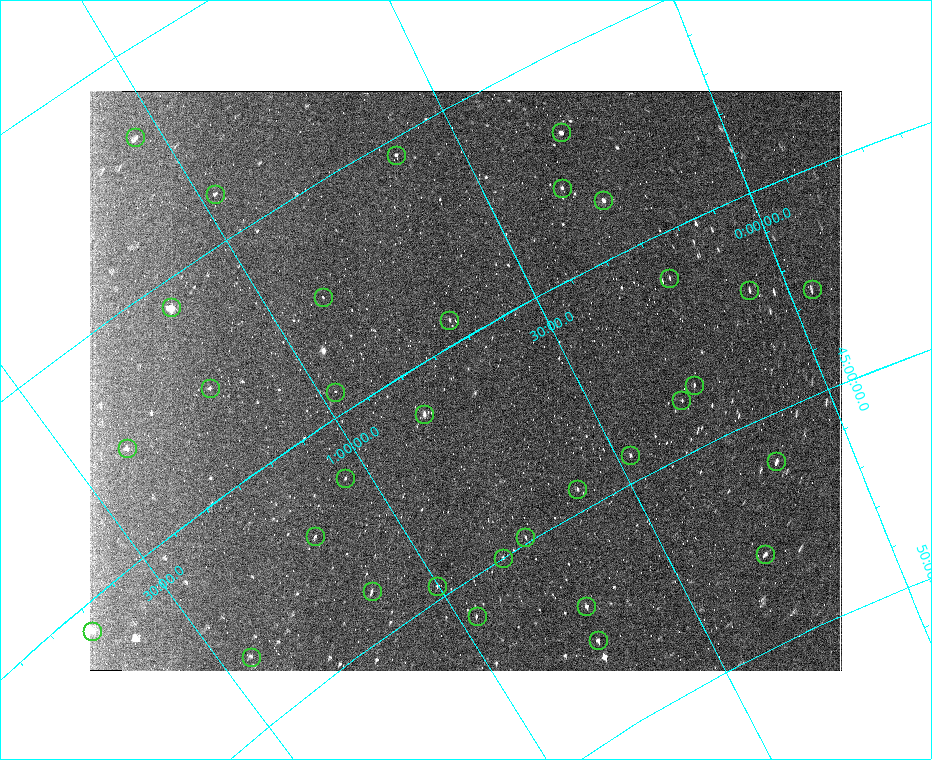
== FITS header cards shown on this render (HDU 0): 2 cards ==
NAXIS1  =                  752
NAXIS2  =                  580

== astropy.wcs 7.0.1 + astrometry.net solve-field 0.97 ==
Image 752 x 580 px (HDU 0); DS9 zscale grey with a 90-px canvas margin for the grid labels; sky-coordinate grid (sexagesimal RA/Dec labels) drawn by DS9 from the SOLVED WCS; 33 Tycho-2 reference stars matched to detected sources circled (green)
Header WCS: none
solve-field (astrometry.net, Tycho-2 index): SOLVED blind (the file carries no WCS)
Solved WCS: RA---TAN-SIP/DEC--TAN-SIP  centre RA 00:43:00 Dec +40:54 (10.75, +40.90 deg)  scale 89 x 85.7 arcsec/px (non-square pixels)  FOV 1115.4' x 828.4'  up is -150 deg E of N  parity flipped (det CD > 0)
(file carries no celestial WCS; the grid is the blind solution)
Tycho-2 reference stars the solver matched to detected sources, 33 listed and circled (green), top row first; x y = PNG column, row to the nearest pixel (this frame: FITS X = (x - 90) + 1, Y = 580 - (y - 91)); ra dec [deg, ICRS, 3 dp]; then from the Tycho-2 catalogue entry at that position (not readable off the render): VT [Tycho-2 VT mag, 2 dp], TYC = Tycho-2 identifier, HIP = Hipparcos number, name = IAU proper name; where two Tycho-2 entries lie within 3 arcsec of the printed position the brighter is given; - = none
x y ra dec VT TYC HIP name
561 132 4.582 +36.785 4.51 2273-2081-1 1473 -
135 137 15.705 +31.804 5.49 2277-843-1 4889 -
396 155 9.338 +35.400 5.53 2283-542-1 2942 -
562 188 5.280 +37.969 5.21 2783-2251-1 1686 -
215 194 14.559 +33.951 6.09 2285-553-1 4552 -
603 200 4.273 +38.682 4.61 2782-2251-1 1366 -
669 278 3.378 +41.035 5.74 2786-2020-1 1086 -
812 289 359.265 +42.658 6.10 3241-2326-1 118071 -
749 290 1.152 +42.093 6.16 2789-1809-1 365 -
323 297 13.368 +37.418 6.18 2288-145-1 4185 -
171 307 17.433 +35.621 2.24 2286-1329-1 5447 Mirach
449 320 10.280 +39.459 5.40 2801-2091-1 3231 -
694 385 4.090 +43.595 6.16 2794-1917-1 1302 -
210 388 17.793 +37.724 5.77 2800-766-1 5550 -
335 392 14.541 +39.475 6.67 2802-1218-1 4542 -
681 400 4.676 +43.791 6.08 2794-1709-1 1501 -
424 414 12.454 +41.079 4.50 2801-2090-1 3881 -
127 448 20.919 +37.715 5.62 2813-2103-1 6514 -
630 455 7.057 +44.394 5.18 2795-2706-1 2225 -
776 461 2.580 +46.072 5.07 3246-880-1 841 -
345 478 15.726 +41.345 5.95 2807-2079-1 4903 -
577 489 9.194 +44.489 5.32 2796-2404-1 2900 -
315 536 17.578 +42.081 5.73 2808-2070-1 5493 -
525 537 11.545 +44.862 6.01 2809-1146-1 3604 -
765 554 4.288 +47.947 5.84 3251-1320-1 1372 -
503 558 12.576 +45.002 6.12 3262-353-1 3919 -
437 586 15.015 +44.713 6.04 2811-2322-1 4675 -
372 591 17.004 +43.942 5.05 2811-2324-1 5317 -
586 606 10.867 +47.025 4.97 3253-1987-1 3414 -
477 616 14.415 +45.839 6.20 3263-2179-1 4501 -
92 631 25.145 +40.577 4.94 2819-2290-1 7818 -
598 640 11.109 +47.864 5.63 3253-812-1 3478 -
251 657 21.578 +43.458 6.03 2825-2668-1 6711 -